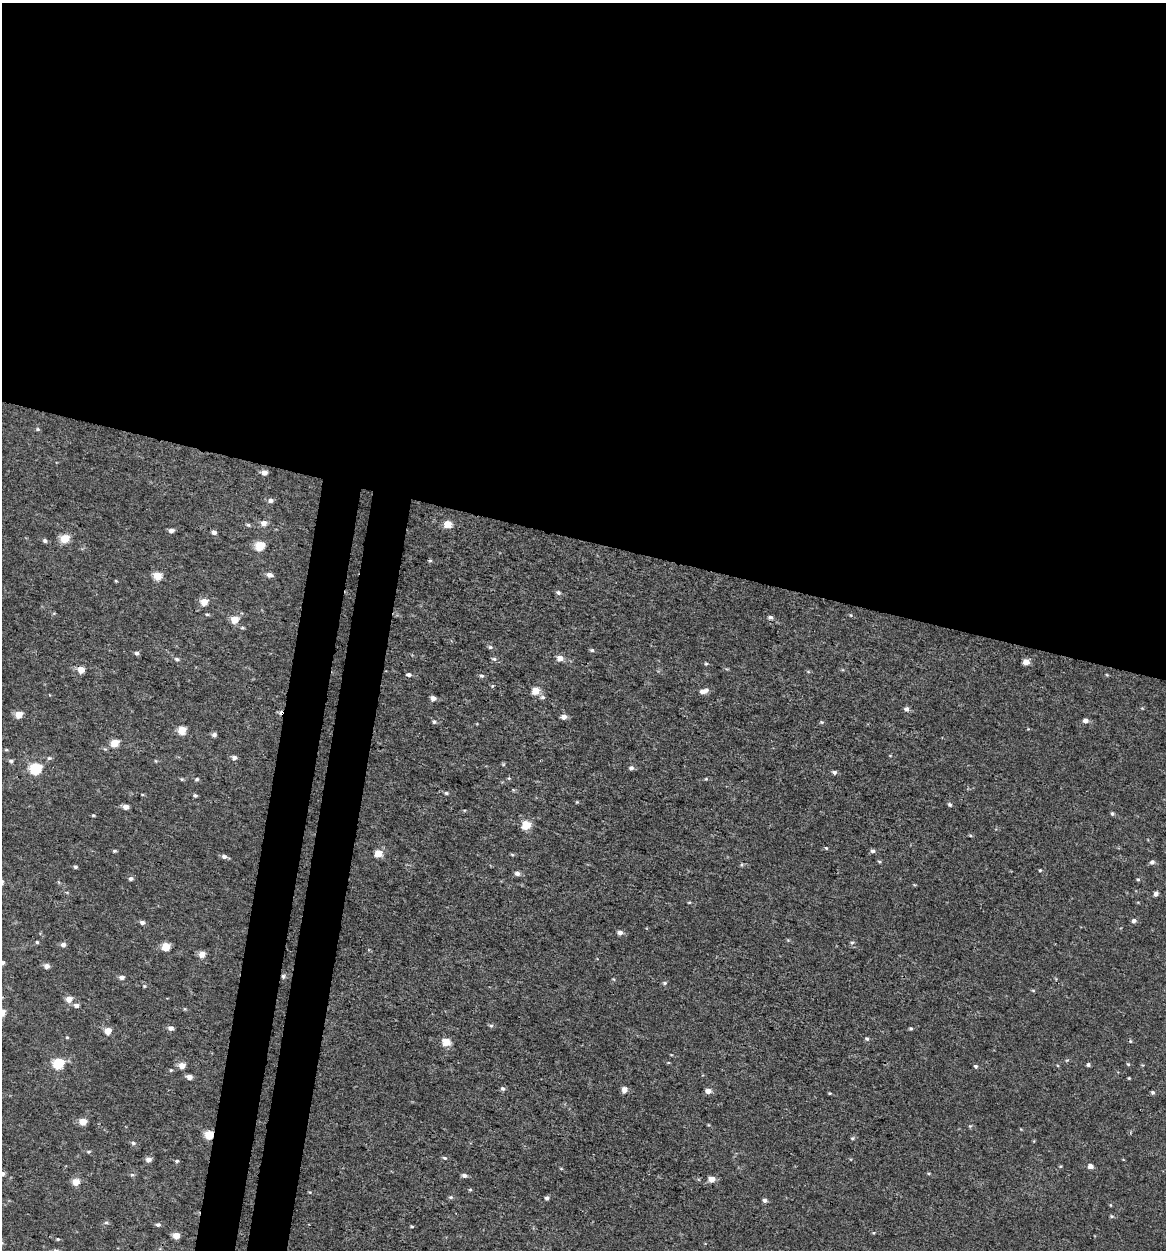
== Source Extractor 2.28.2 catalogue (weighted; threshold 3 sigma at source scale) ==
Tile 3 of 4 x 4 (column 3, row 1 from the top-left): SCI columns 2599-3762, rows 3767-5014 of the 5257 x 5027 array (HDU 1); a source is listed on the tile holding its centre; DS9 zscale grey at full resolution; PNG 1168 x 1252 px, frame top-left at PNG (2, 3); no overlay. Shown black and unused: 47% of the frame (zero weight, under 3 of 4 exposures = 4% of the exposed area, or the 3 px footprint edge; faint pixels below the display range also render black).
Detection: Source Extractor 2.28.2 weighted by HDU 2 'WHT'; one run over the whole footprint, this tile lists its part. Background -2.61e-04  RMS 0.0026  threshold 0.0118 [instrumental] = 3 sigma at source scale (4.5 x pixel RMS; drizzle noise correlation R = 1.50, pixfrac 1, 0.0396/0.0396 arcsec/px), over >= 5 px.
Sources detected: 138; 2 cosmic-ray / hot-pixel residue — not listed; the other 136 listed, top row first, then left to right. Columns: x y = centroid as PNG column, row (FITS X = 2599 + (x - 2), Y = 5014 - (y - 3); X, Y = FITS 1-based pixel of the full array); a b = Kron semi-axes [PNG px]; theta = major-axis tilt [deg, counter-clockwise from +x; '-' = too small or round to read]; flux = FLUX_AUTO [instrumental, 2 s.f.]
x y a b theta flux
38 429 5 4 - 0.33
264 472 6 5 - 1.3
270 500 7 6 - 0.82
264 523 7 6 - 1.4
448 524 5 5 - 5
171 530 6 4 2 0.92
214 532 5 5 - 0.99
65 539 6 5 - 6.9
45 541 5 5 - 0.54
259 546 6 5 - 9.1
430 561 6 4 0 0.32
269 575 6 5 - 1.1
157 576 5 5 - 5.3
116 581 4 3 - 0.23
558 592 6 5 - 0.57
204 602 5 5 - 3.5
207 614 5 3 - 0.33
770 617 6 5 - 0.62
234 619 6 5 - 4.1
490 647 6 5 - 0.48
592 650 5 4 - 0.42
137 653 6 5 - 0.54
560 658 6 5 - 2.3
177 659 6 4 -17 0.49
494 659 8 5 -19 0.52
1026 662 6 5 - 2.1
706 664 4 4 - 0.3
81 670 5 5 - 3.2
409 674 6 4 -7 0.64
482 676 6 5 - 0.53
536 691 5 5 - 4.6
704 691 11 6 17 1.5
543 697 6 6 - 0.65
433 698 5 5 - 1.2
906 709 6 6 - 0.79
18 714 5 5 - 4.1
564 717 6 5 - 1.4
1085 721 6 5 - 1.1
434 722 6 5 - 0.51
822 722 5 4 - 0.37
182 730 5 5 - 5.5
214 735 5 4 - 0.75
114 743 5 5 - 6.2
49 758 7 5 3 0.48
234 758 6 6 - 0.9
11 761 6 5 - 0.51
631 768 6 5 - 0.68
35 769 6 6 - 20
834 772 6 5 - 0.64
182 779 5 4 - 0.31
197 779 5 5 - 0.43
706 779 4 3 - 0.23
446 793 5 4 - 0.37
195 795 6 4 -17 0.43
577 802 4 4 - 0.25
950 804 6 5 - 0.44
126 807 5 5 - 1.5
1112 813 5 4 - 0.41
93 815 4 4 - 0.27
526 825 5 5 - 8.1
826 848 5 4 - 0.29
114 851 5 4 - 0.36
873 851 6 5 - 0.66
378 853 5 5 - 4.4
512 854 6 3 -21 0.29
224 856 7 6 - 0.79
879 861 5 3 - 0.29
1152 862 6 5 - 0.75
75 867 5 4 - 0.41
1040 870 4 4 - 0.26
517 873 6 5 - 0.93
131 879 6 5 - 0.6
1138 879 5 4 - 0.33
1156 894 5 4 - 1
689 902 5 3 - 0.24
1134 921 6 5 - 0.73
142 922 6 5 - 0.73
620 933 6 6 - 0.95
37 942 4 4 - 0.33
852 942 6 4 1 0.33
63 945 6 5 - 0.92
165 947 5 5 - 5.8
202 954 5 5 - 2.7
2 963 6 5 - 0.72
47 966 6 6 - 1.1
283 976 5 5 - 0.56
121 977 6 5 - 0.97
665 983 5 5 - 0.39
144 986 4 4 - 0.27
69 999 7 6 - 2.2
76 1005 6 5 - 0.91
491 1025 7 4 -7 0.43
171 1028 6 5 - 1.1
911 1028 5 4 - 0.34
108 1031 5 5 - 3.3
67 1037 4 4 - 0.26
867 1039 6 4 -25 0.44
446 1042 6 5 - 5
58 1064 6 5 - 17
1128 1064 5 4 - 0.33
182 1065 5 5 - 2.5
1088 1065 5 4 - 0.48
976 1066 5 5 - 0.47
171 1070 4 4 - 0.29
189 1077 6 5 - 1.3
1129 1078 4 3 - 0.23
503 1089 6 5 - 0.61
624 1090 7 6 - 1.3
708 1091 6 5 - 1.4
1153 1092 4 4 - 0.52
830 1093 5 3 - 0.23
83 1122 5 5 - 4.1
209 1135 5 5 - 7.3
852 1138 6 5 - 0.4
133 1143 6 5 - 0.49
88 1152 7 4 7 0.38
445 1158 7 4 -26 0.38
148 1159 6 6 - 1.1
177 1161 5 5 - 0.36
1090 1166 5 5 - 1.3
929 1173 5 3 - 0.23
2 1174 7 6 - 0.86
464 1175 6 4 -12 0.8
711 1179 6 5 - 2.3
76 1182 5 5 - 3.8
470 1190 5 3 - 0.26
451 1197 6 4 -18 0.4
547 1198 5 4 - 0.53
765 1200 6 5 - 0.65
1110 1205 5 3 - 0.21
1111 1216 5 4 - 0.31
106 1223 6 4 0 0.41
158 1225 6 5 - 0.57
412 1226 5 3 - 0.28
176 1235 5 5 - 2.8
58 1239 5 4 - 0.28
Overlapping masked pixels (flux is a lower limit): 2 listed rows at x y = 283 976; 209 1135
Isophote crosses this tile's border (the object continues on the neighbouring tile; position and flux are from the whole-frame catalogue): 2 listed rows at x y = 2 963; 2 1174